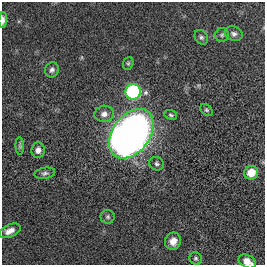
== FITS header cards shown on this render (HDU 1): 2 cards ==
NAXIS1  =                  263
NAXIS2  =                  263

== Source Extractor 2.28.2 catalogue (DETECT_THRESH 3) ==
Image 263 x 263 px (HDU 1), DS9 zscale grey, 1 PNG px = 1 image px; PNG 267 x 267 px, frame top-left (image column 1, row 263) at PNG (2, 2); each listed source drawn as its Kron ellipse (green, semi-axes under 4 px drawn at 4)
Background 0.00445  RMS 0.033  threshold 0.0993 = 3 sigma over >= 5 px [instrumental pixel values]
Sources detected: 21; all 21 listed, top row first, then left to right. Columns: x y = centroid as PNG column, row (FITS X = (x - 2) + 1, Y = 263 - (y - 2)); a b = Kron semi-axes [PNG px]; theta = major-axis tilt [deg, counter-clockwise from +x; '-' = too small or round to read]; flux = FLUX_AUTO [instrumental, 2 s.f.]
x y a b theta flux
3 20 8 4 85 9
234 34 9 7 -23 7.7
222 35 7 6 - 4.8
201 37 8 6 -53 5.6
128 63 6 5 - 3.8
52 70 8 7 - 7.6
133 92 7 7 - 340
206 110 7 5 -40 3.8
104 114 9 8 - 14
171 115 7 4 -21 3.8
131 134 28 18 54 1800
20 146 9 4 -88 3.8
38 150 8 6 83 11
157 164 8 6 -27 5.6
45 173 10 5 10 6.5
251 173 7 6 - 34
108 217 7 7 - 4.7
10 231 11 6 23 15
173 241 9 8 - 19
196 258 6 6 - 4.5
247 261 9 6 -27 19
At the frame edge (FLAGS 8, measured only in part): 2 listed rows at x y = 3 20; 247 261